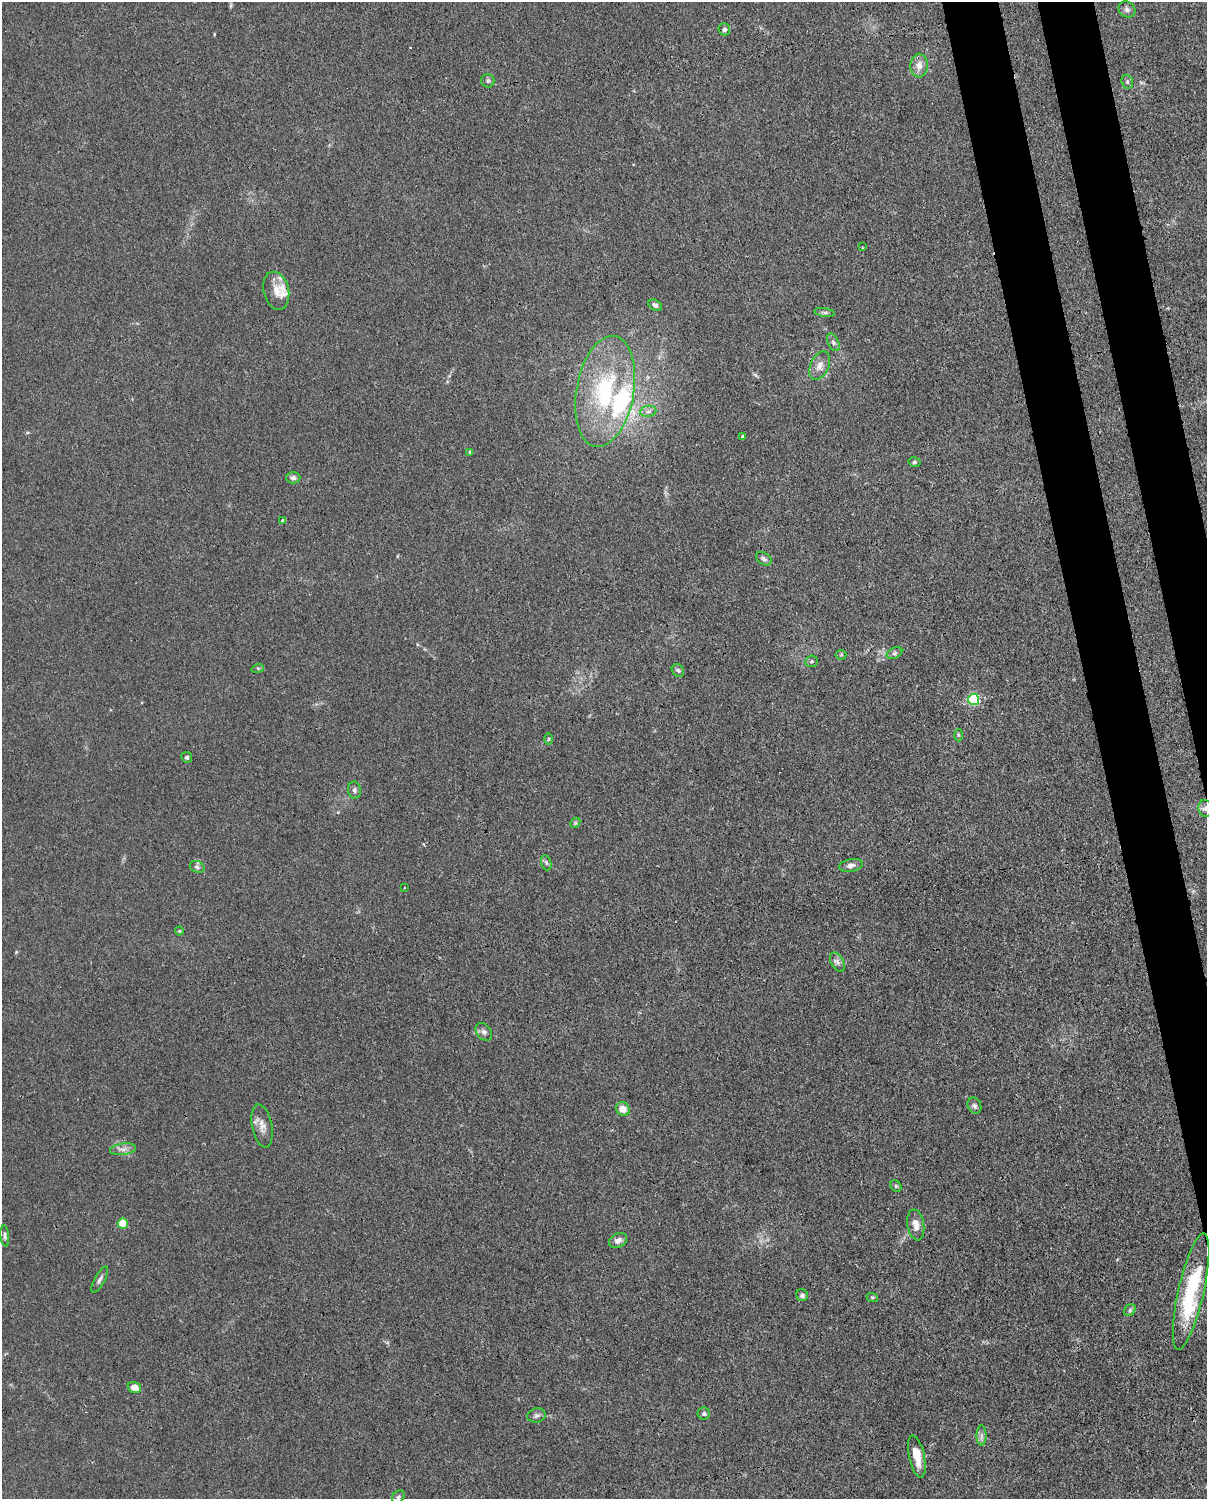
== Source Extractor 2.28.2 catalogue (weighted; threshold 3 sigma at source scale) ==
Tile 6 of 4 x 3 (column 2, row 2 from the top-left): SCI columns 1297-2501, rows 1762-3258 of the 5001 x 4906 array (HDU 1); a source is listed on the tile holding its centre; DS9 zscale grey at full resolution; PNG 1209 x 1501 px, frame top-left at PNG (2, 2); each listed source drawn as its Kron ellipse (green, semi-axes under 4 px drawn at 4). Shown black and unused: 6% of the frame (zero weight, under 3 of 4 exposures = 7% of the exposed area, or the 3 px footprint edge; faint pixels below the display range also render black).
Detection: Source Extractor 2.28.2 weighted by HDU 2 'WHT'; one run over the whole footprint, this tile lists its part. Background 0.0268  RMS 0.0028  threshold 0.0128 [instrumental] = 3 sigma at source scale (4.5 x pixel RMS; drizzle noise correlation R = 1.50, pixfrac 1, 0.05/0.05 arcsec/px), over >= 5 px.
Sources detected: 61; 3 inside a brighter listed object's ellipse — not listed separately; the other 58 listed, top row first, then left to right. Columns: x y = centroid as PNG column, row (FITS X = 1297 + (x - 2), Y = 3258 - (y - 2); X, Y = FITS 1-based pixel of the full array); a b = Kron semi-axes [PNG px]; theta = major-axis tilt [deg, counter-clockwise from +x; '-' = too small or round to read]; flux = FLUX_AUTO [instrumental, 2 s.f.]
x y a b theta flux
1127 9 9 7 -35 0.99
724 29 6 6 - 0.96
919 66 12 9 89 2.3
488 81 7 6 - 0.79
1127 82 7 5 -71 0.61
862 247 2 2 - 0.2
276 291 19 12 -76 3.5
655 305 7 5 -34 0.97
824 312 10 4 -9 0.63
833 342 9 5 -64 0.83
820 366 15 9 65 2.3
605 391 56 29 80 32
648 411 8 5 9 0.99
743 437 4 3 - 0.84
470 452 4 4 - 0.54
914 462 6 4 -11 0.5
293 478 7 5 -1 0.96
282 520 4 3 - 0.33
764 559 8 5 -33 0.84
894 653 8 5 27 0.68
841 655 5 5 - 0.35
812 661 6 5 - 0.51
258 668 6 4 17 0.41
678 670 7 5 -52 0.63
974 699 5 5 - 33
958 735 6 4 -88 0.43
548 739 6 4 89 0.37
187 757 5 5 - 0.62
354 790 8 6 -81 0.86
1205 808 8 6 -81 1.3
575 823 6 4 47 0.38
546 863 8 5 -71 0.59
851 865 12 6 11 1.3
197 867 7 5 -22 0.8
404 888 2 2 - 0.24
179 931 4 4 - 0.28
837 962 11 6 -60 1.1
484 1032 10 7 -50 1
974 1106 8 6 -63 0.8
623 1109 7 6 - 3.1
262 1126 22 10 -79 2.6
123 1149 13 5 7 1.4
896 1186 6 5 - 0.48
123 1223 5 5 - 11
916 1225 15 8 -80 2.4
5 1236 10 4 -82 0.66
618 1240 9 7 29 1.6
100 1279 14 5 61 1
1191 1292 59 13 77 25
802 1295 6 5 - 0.8
872 1297 6 4 -18 0.33
1130 1310 6 5 - 0.58
134 1388 7 5 -19 2.9
704 1413 6 6 - 0.69
536 1415 9 7 13 0.87
982 1436 10 5 90 0.99
917 1457 21 7 -78 4.5
398 1497 7 5 45 0.51
Overlapping masked pixels (flux is a lower limit): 1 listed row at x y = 1205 808
Isophote crosses this tile's border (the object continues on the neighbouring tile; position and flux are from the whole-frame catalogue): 1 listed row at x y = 1205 808